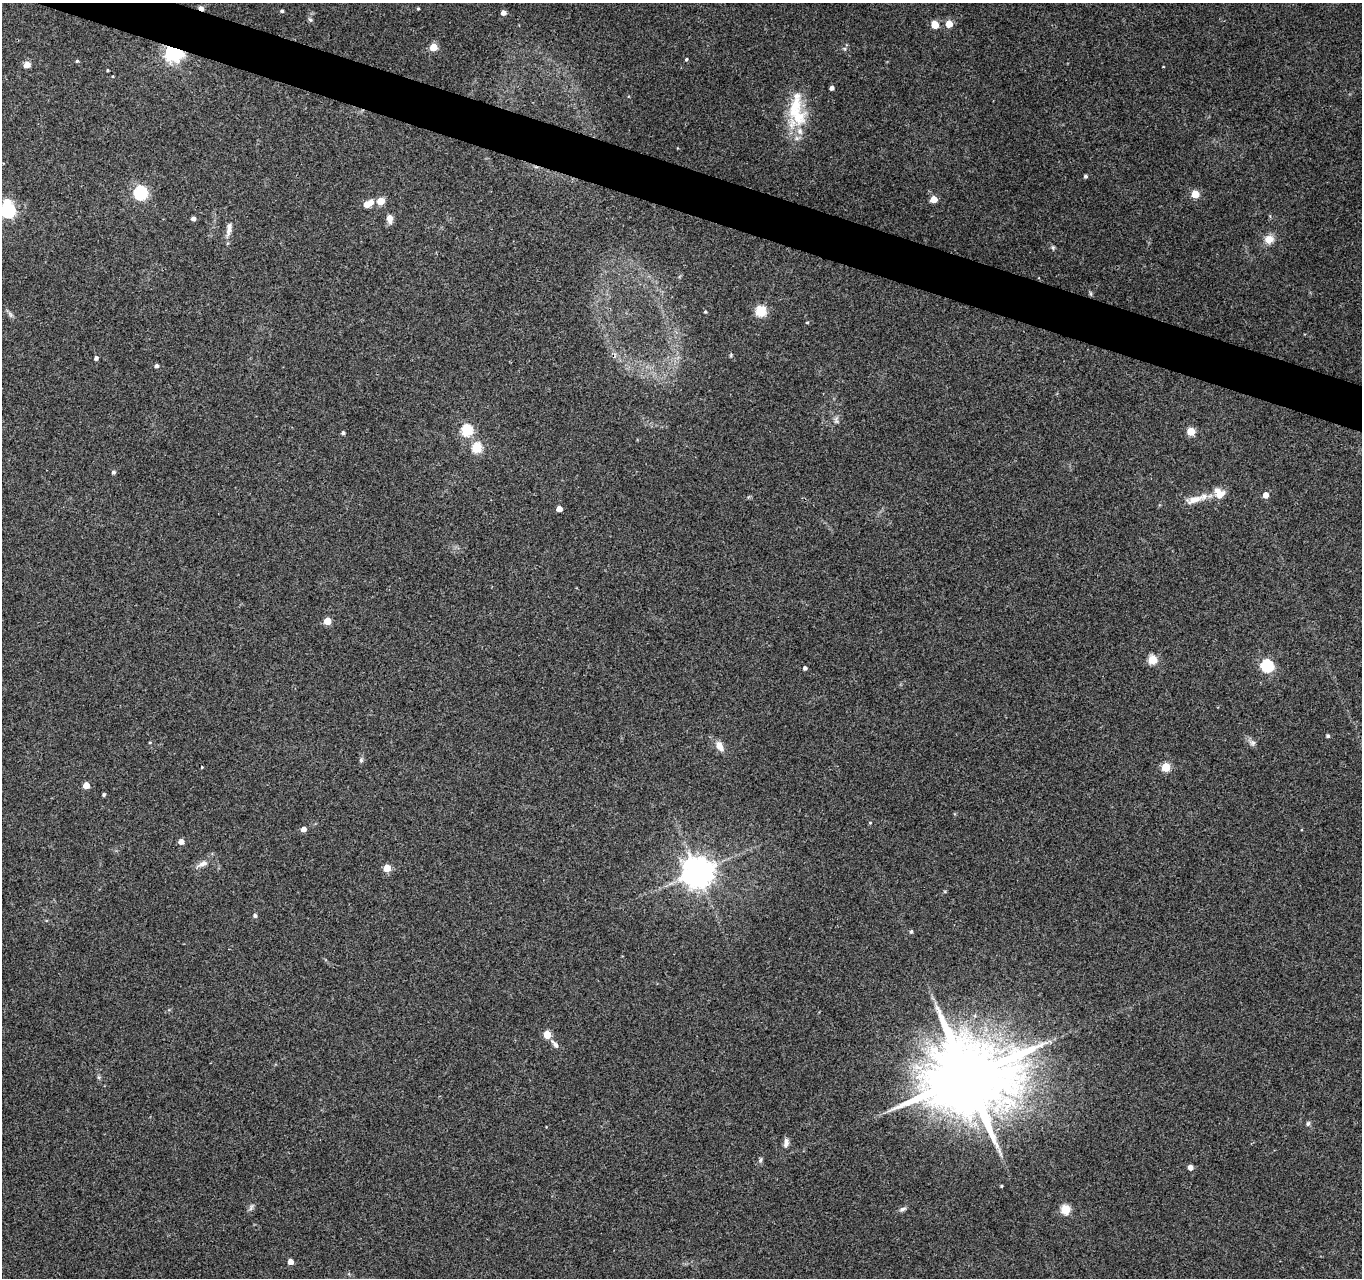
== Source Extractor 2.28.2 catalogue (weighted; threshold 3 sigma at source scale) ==
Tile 11 of 4 x 4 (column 3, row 3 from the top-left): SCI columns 2721-4080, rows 1492-2767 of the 5450 x 5597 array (HDU 1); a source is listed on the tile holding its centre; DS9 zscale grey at full resolution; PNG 1364 x 1280 px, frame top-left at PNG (2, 3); no overlay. Shown black and unused: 3% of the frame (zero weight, under 3 of 4 exposures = <1% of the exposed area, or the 3 px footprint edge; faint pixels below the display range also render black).
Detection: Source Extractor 2.28.2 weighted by HDU 2 'WHT'; one run over the whole footprint, this tile lists its part. Background 0.069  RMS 0.0045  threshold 0.0204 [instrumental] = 3 sigma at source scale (4.5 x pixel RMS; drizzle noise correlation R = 1.50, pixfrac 1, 0.0396/0.0396 arcsec/px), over >= 5 px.
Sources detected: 80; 1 inside a brighter object's white glare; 1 cosmic-ray / hot-pixel residue — not listed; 2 inside a brighter listed object's ellipse — not listed separately; the other 76 listed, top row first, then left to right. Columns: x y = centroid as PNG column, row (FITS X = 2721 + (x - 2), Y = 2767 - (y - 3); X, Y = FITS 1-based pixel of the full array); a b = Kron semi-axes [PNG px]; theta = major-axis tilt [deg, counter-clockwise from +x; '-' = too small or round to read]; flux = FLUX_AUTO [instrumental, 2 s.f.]
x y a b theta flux
418 9 4 3 - 0.42
282 11 4 4 - 0.7
503 13 4 4 - 2.4
310 20 7 5 -30 0.74
949 24 5 5 - 8.3
935 25 5 5 - 9.3
433 47 5 5 - 11
173 53 6 6 - 170
686 59 4 3 - 0.49
77 61 4 4 - 0.56
27 65 7 7 - 2.6
107 70 4 2 - 0.36
832 88 4 4 - 1.4
798 118 27 22 -86 16
1085 176 4 4 - 0.79
140 193 6 6 - 72
1195 194 5 5 - 13
934 199 5 5 - 7.6
381 201 5 5 - 9.9
371 202 5 5 - 2.4
367 204 5 4 - 6.6
8 211 6 6 - 78
389 218 7 5 -82 4.7
193 219 5 4 - 1.5
229 229 22 6 79 3
1269 239 11 10 - 4.5
1053 248 6 5 - 0.72
1091 294 6 4 -71 0.66
761 311 5 5 - 32
705 312 4 4 - 0.56
10 314 9 4 -71 0.95
731 355 6 3 72 0.48
96 358 4 4 - 1.3
156 366 4 4 - 1.4
836 420 11 5 -76 1.3
467 430 6 5 - 40
1191 431 5 5 - 13
343 433 4 4 - 0.92
477 448 5 5 - 26
113 472 4 4 - 1
1219 493 15 12 -59 5.2
1266 495 5 4 - 4.2
1195 499 25 9 18 6
559 509 4 4 - 4.1
327 621 5 5 - 9
1153 659 5 5 - 18
1267 666 6 6 - 52
805 668 4 4 - 1.3
1328 736 4 4 - 0.91
1253 743 8 6 1 1.3
720 746 12 7 -64 3.7
361 760 6 5 - 0.82
202 767 3 3 - 0.36
1166 767 5 5 - 16
86 785 5 4 - 6.3
104 794 4 3 - 0.69
870 823 5 3 - 0.34
303 829 5 4 - 2.9
181 841 5 5 - 2.9
203 864 15 7 19 2.6
387 868 5 5 - 11
697 872 9 9 - 770
255 915 5 4 - 1
911 931 5 4 - 0.78
547 1034 5 5 - 9.7
555 1044 14 5 -49 1.8
967 1077 23 20 35 6500
1308 1124 6 5 - 0.93
786 1143 11 6 80 2
760 1160 7 5 72 0.86
1190 1167 5 4 - 2.8
1001 1186 3 3 - 0.47
251 1208 10 4 69 1.1
903 1209 9 5 22 1.3
1066 1210 5 5 - 20
290 1262 4 4 - 4.5
Overlapping masked pixels (flux is a lower limit): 1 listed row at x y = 173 53
Isophote crosses this tile's border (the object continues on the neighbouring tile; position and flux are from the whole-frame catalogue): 1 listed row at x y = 8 211